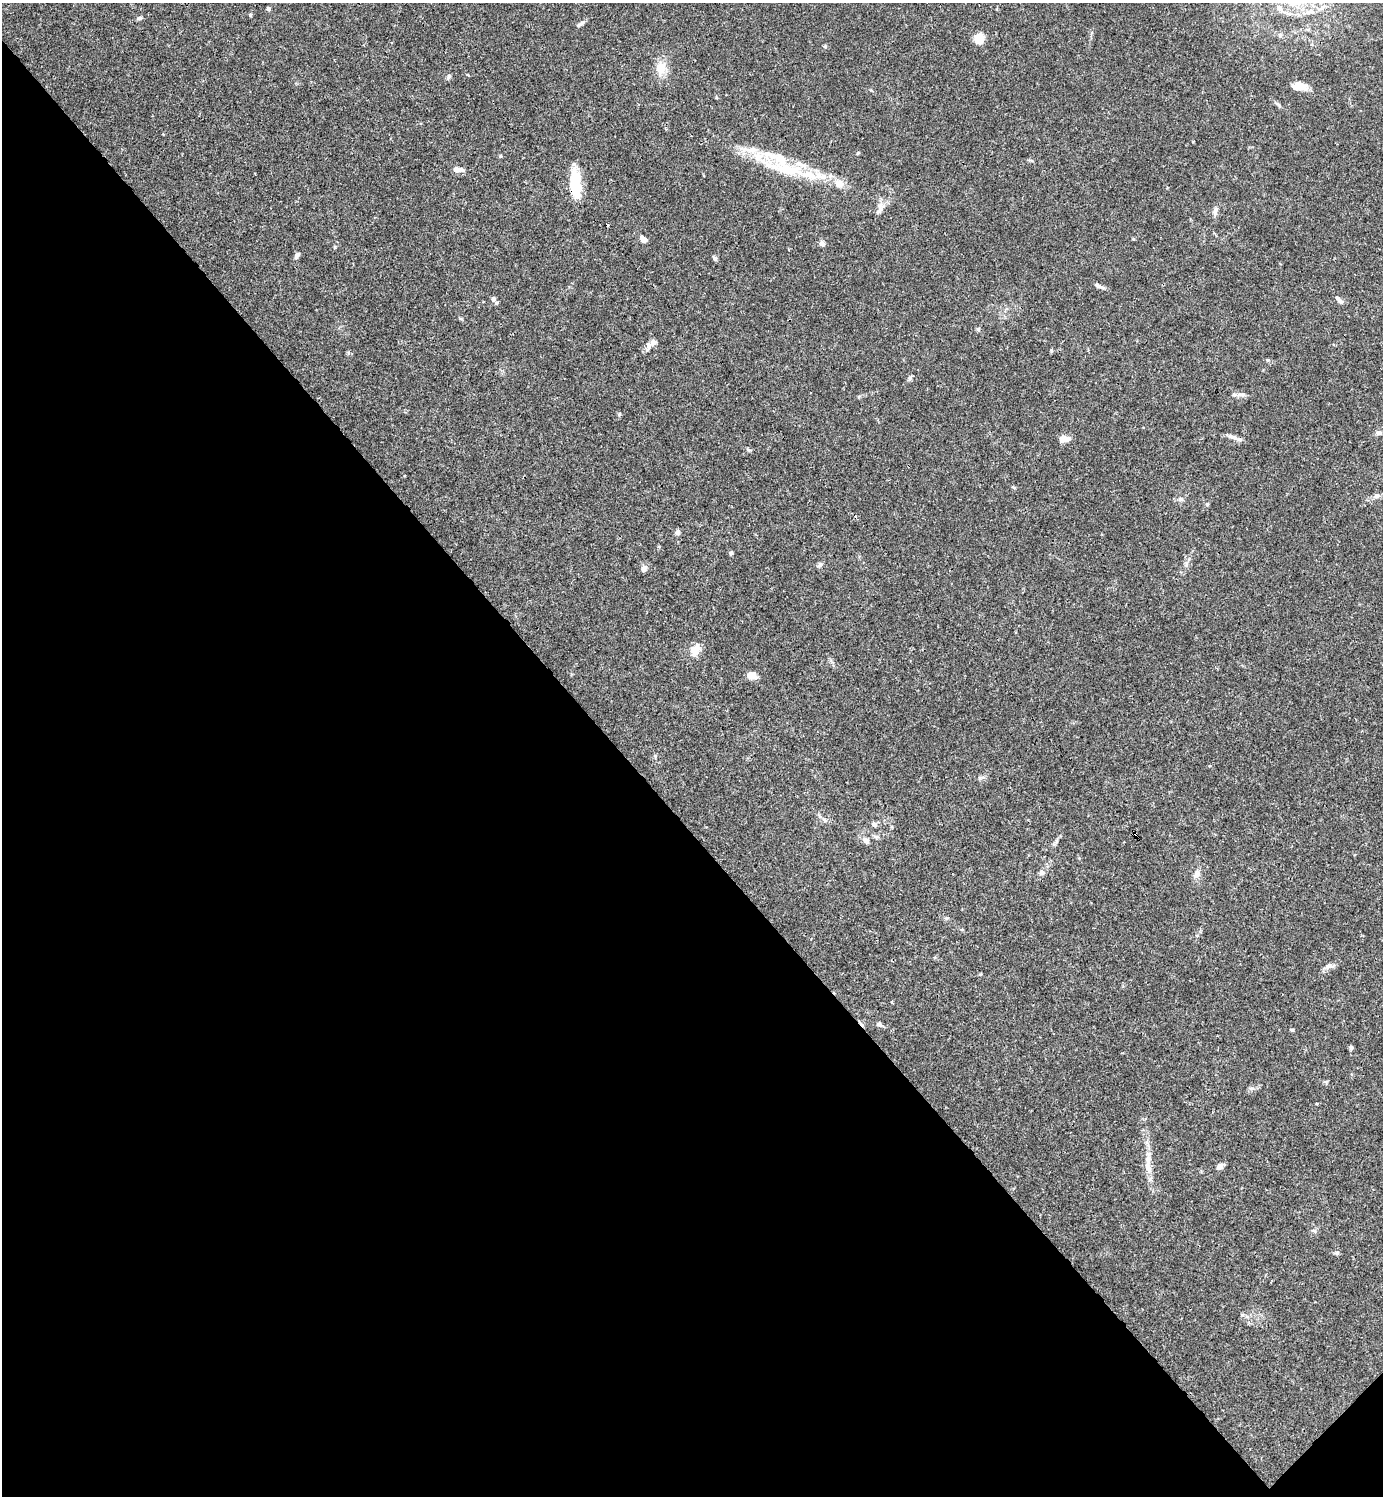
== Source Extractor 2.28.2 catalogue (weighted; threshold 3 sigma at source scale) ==
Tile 14 of 4 x 4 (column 2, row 4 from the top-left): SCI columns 1681-3061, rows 1-1494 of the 5981 x 5982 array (HDU 1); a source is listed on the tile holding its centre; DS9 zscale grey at full resolution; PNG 1385 x 1498 px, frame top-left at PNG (2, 3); no overlay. Shown black and unused: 45% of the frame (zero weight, under 3 of 4 exposures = <1% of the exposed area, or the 3 px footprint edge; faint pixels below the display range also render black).
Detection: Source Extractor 2.28.2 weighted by HDU 2 'WHT'; one run over the whole footprint, this tile lists its part. Background 0.015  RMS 0.0022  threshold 0.00979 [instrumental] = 3 sigma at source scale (4.5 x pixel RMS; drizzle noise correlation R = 1.50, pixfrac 1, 0.05/0.05 arcsec/px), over >= 5 px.
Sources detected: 74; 1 cosmic-ray / hot-pixel residue — not listed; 8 inside a brighter listed object's ellipse — not listed separately; the other 65 listed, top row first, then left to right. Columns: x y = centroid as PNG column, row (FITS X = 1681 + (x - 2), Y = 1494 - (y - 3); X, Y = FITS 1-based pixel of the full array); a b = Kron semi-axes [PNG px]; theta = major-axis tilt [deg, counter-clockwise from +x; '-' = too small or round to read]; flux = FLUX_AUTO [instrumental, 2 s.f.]
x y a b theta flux
1279 8 11 6 -45 1.2
269 9 5 4 - 0.47
250 15 4 4 - 0.27
140 18 7 5 17 0.4
581 24 13 4 36 0.62
1280 35 6 4 48 0.36
979 39 12 10 76 2.8
825 46 5 5 - 0.28
661 68 17 15 76 2.8
449 76 7 5 74 0.43
1299 87 14 8 -2 2.8
1279 105 7 4 -46 0.38
858 153 5 3 - 0.2
500 156 4 4 - 0.26
786 169 54 17 -16 12
458 170 13 6 -3 1.5
575 184 29 10 -86 9
839 184 13 11 -7 1.9
879 210 22 6 54 1.4
1215 212 16 4 79 0.68
643 239 9 6 -36 1.1
1133 239 5 3 - 0.2
822 243 6 5 - 0.92
335 247 6 3 71 0.22
297 256 9 5 57 0.64
715 259 7 5 -74 0.41
1099 286 14 4 -24 0.74
493 299 7 6 - 0.56
1340 301 8 6 -32 0.6
978 329 5 5 - 0.35
653 342 11 7 47 0.99
910 378 7 5 75 0.44
1242 394 12 7 -1 0.93
619 414 5 4 - 0.26
1378 433 9 6 -4 0.89
1232 437 16 6 -18 1.1
1065 439 13 6 5 1.7
1013 487 6 4 -43 0.26
1376 496 7 6 - 0.7
1181 499 7 6 - 0.52
1207 504 5 4 - 0.27
677 532 6 6 - 0.68
731 553 5 5 - 0.38
1186 564 9 4 90 0.56
820 565 9 4 34 0.41
644 569 8 7 - 0.84
695 649 17 12 64 2.1
752 675 9 6 -14 2.5
655 756 5 5 - 0.27
980 778 6 5 - 0.41
824 820 8 5 -41 0.65
874 825 8 6 -30 0.66
866 840 7 6 - 0.91
1042 873 8 6 2 0.6
1196 874 9 8 - 1
1328 966 12 7 17 0.96
892 1002 4 3 - 0.22
879 1024 8 6 -31 0.57
1292 1030 4 3 - 0.31
1351 1048 5 4 - 0.56
1252 1088 7 4 18 0.44
1148 1158 21 6 87 2.1
1219 1166 6 6 - 1.2
1313 1230 6 4 -19 0.3
1337 1253 6 5 - 0.36
Overlapping masked pixels (flux is a lower limit): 1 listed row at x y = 575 184
Unlisted compact peaks at least as high as the median listed source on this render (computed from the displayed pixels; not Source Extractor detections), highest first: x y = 1051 350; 748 450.